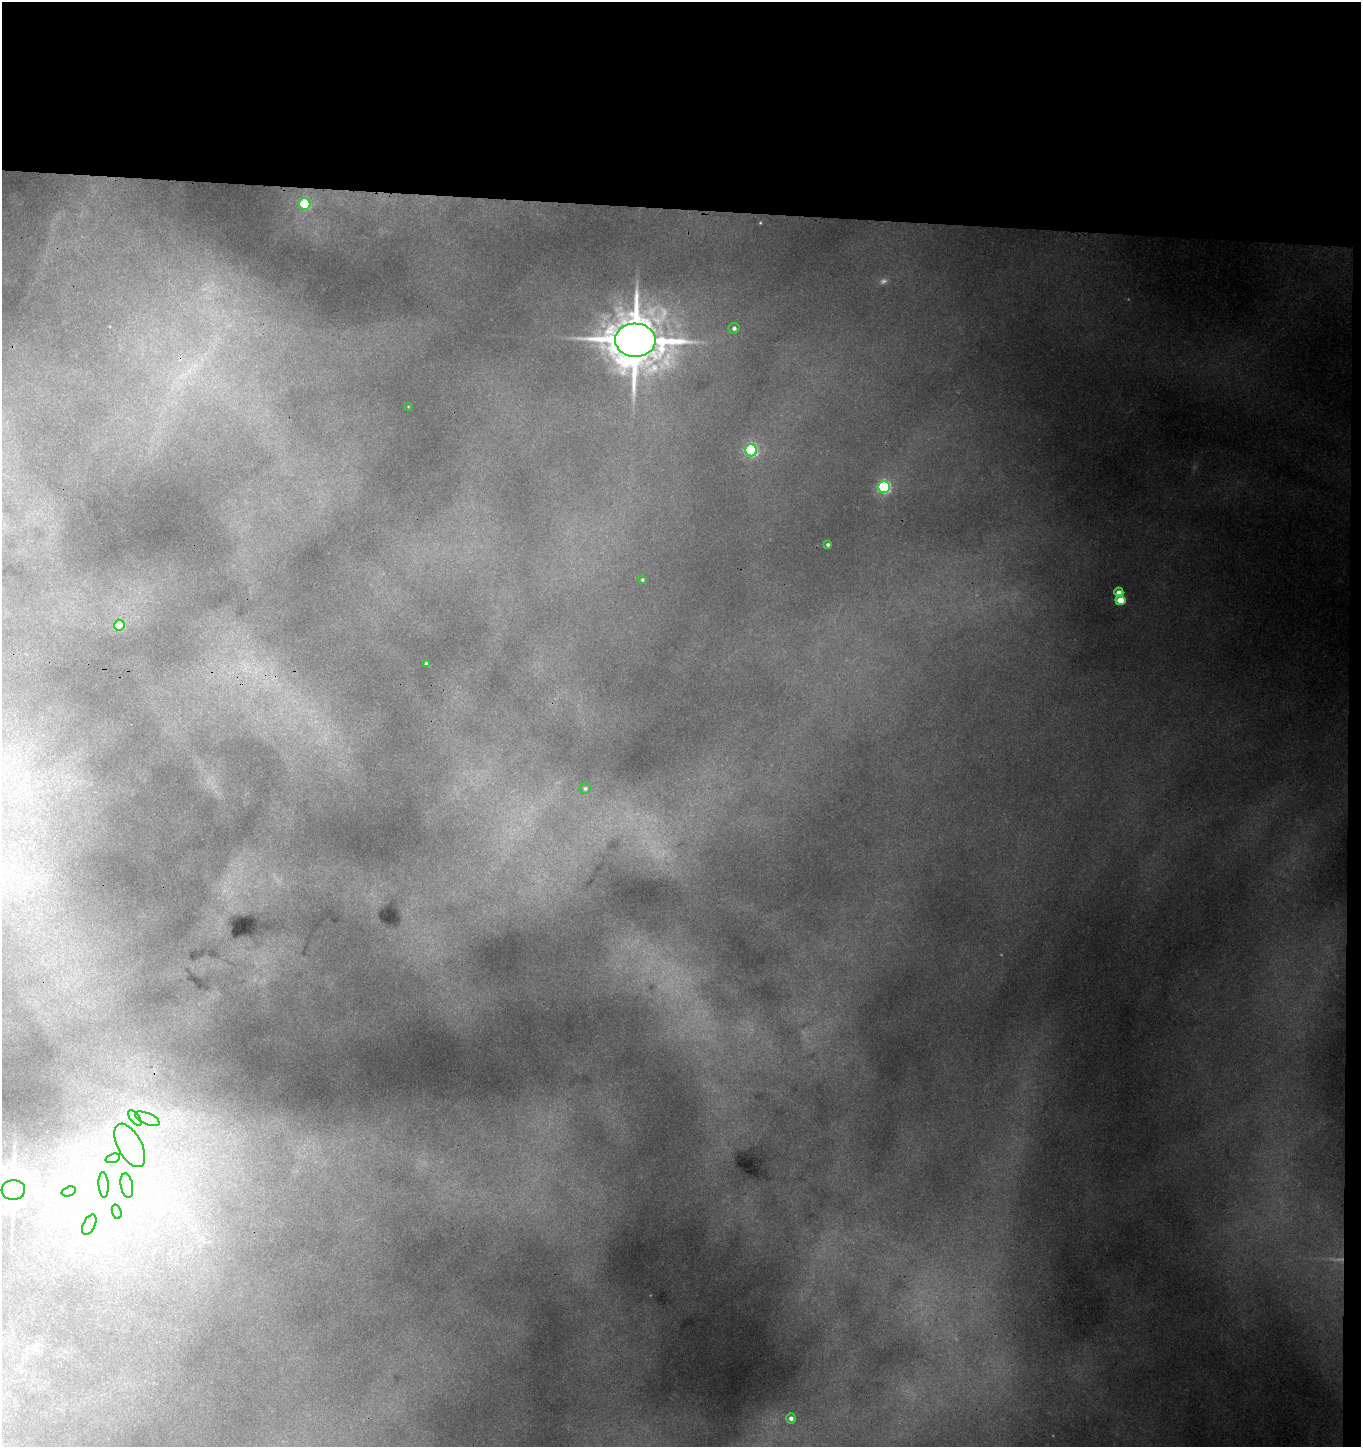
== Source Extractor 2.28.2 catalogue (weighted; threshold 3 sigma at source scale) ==
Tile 3 of 3 x 3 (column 3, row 1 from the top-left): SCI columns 2906-4264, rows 2902-4346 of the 4432 x 4355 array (HDU 1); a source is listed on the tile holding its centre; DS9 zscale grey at full resolution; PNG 1363 x 1449 px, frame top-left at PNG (2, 2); each listed source drawn as its Kron ellipse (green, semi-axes under 4 px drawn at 4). Shown black and unused: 15% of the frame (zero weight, under 3 of 4 exposures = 6% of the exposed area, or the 3 px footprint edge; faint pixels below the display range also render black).
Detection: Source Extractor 2.28.2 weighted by HDU 2 'WHT'; one run over the whole footprint, this tile lists its part. Background 0.18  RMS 0.01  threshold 0.0461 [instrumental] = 3 sigma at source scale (4.5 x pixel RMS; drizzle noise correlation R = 1.50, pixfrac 1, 0.05/0.05 arcsec/px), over >= 5 px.
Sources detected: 33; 6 too faint to see at this stretch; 1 inside a brighter object's white glare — neither listed nor drawn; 2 inside a brighter listed object's ellipse — not listed separately; the other 24 listed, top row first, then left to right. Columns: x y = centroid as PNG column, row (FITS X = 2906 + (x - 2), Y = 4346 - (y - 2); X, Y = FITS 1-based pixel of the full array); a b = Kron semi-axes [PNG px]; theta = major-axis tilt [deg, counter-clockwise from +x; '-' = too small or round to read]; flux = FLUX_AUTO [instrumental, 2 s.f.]
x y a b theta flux
305 204 6 5 - 91
734 328 5 5 - 4.4
635 340 20 16 -2 8300
408 407 3 2 - 0.74
751 450 6 6 - 220
884 487 6 6 - 230
828 545 3 3 - 2.4
642 580 4 3 - 1.8
1119 592 5 4 - 11
1120 600 5 5 - 35
119 625 5 5 - 43
427 664 4 4 - 3.9
585 788 5 5 - 2.4
135 1118 9 4 -53 4.9
147 1119 13 5 -23 8.2
130 1145 24 12 -62 32
113 1158 7 4 19 3.5
104 1185 13 5 -86 6.9
127 1186 12 6 -79 8
13 1190 12 10 4 2300
69 1191 7 4 18 3.6
117 1212 7 4 -72 3.8
89 1225 11 6 63 6.9
791 1418 5 5 - 5.4
Isophote crosses this tile's border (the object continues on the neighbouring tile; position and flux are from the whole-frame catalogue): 1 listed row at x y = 13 1190